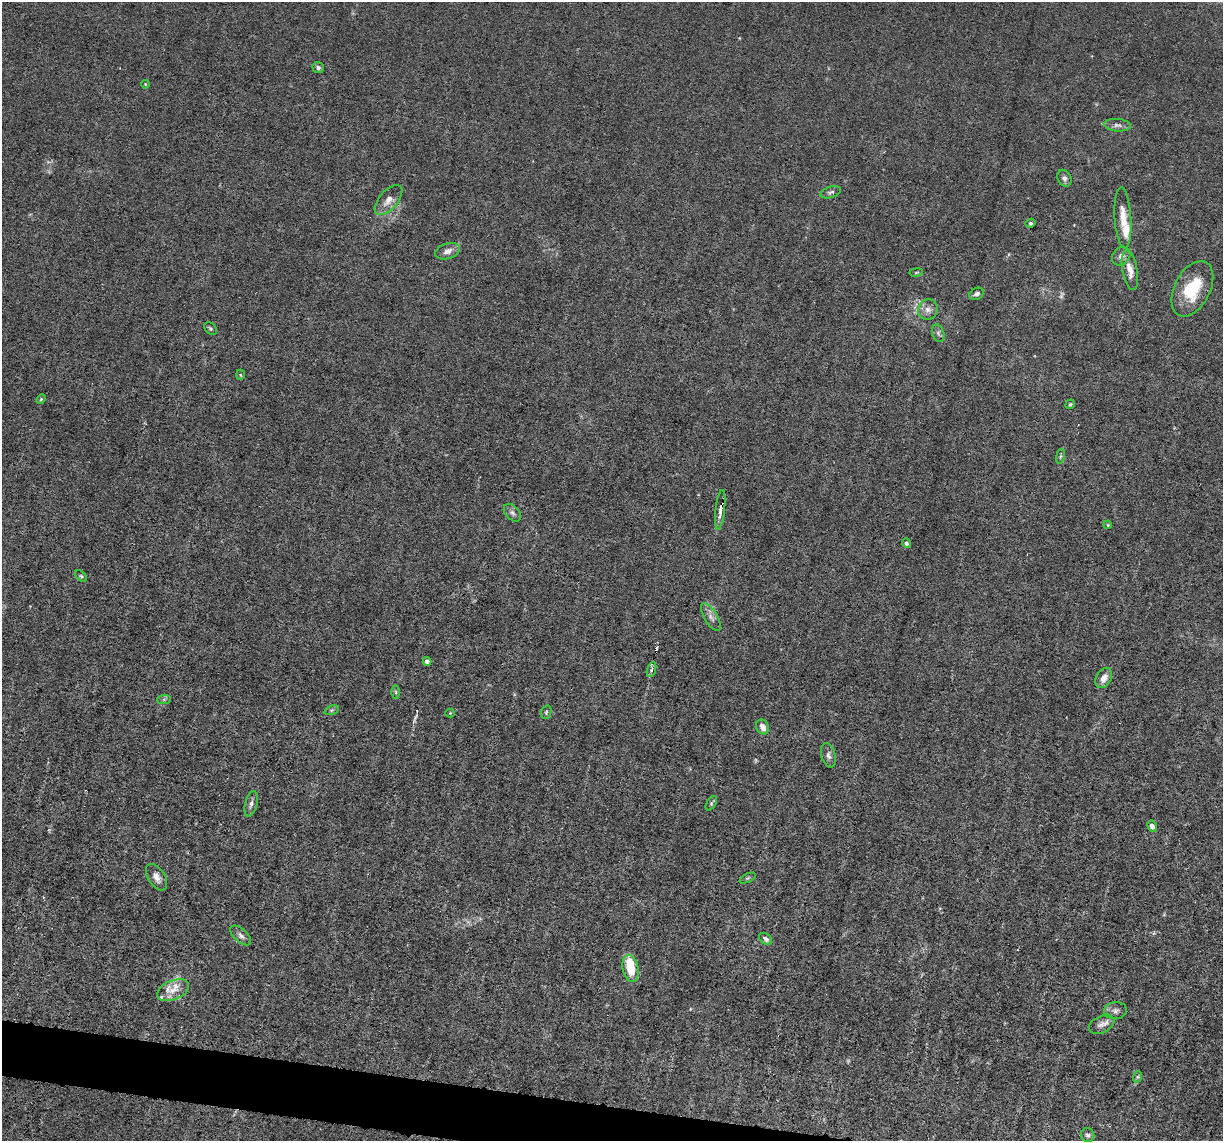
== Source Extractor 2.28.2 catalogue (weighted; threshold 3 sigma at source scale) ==
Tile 6 of 4 x 4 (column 2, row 2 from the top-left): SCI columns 1222-2442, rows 2514-3652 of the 4883 x 4908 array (HDU 1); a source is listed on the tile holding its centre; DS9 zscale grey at full resolution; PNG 1225 x 1143 px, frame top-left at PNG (2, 2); each listed source drawn as its Kron ellipse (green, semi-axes under 4 px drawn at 4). Shown black and unused: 3% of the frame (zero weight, under 3 of 6 exposures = <1% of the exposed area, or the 3 px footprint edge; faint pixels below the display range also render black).
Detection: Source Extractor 2.28.2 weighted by HDU 2 'WHT'; one run over the whole footprint, this tile lists its part. Background 0.0122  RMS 0.0026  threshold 0.0108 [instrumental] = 3 sigma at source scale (4.09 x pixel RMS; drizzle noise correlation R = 1.36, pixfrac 0.8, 0.05/0.05 arcsec/px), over >= 5 px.
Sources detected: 57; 2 too faint to see at this stretch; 1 inside a brighter object's white glare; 1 cosmic-ray / hot-pixel residue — neither listed nor drawn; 3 inside a brighter listed object's ellipse — not listed separately; the other 50 listed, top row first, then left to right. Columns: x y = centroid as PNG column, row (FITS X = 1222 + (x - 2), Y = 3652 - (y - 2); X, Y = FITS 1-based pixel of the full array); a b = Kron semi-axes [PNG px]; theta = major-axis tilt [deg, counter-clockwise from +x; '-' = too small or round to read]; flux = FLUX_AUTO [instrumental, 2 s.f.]
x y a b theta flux
318 68 6 5 - 0.5
145 84 4 3 - 0.21
1117 125 13 6 -5 1.1
1064 178 9 6 -65 0.81
831 192 10 5 16 0.72
388 200 18 9 49 2.5
1123 218 31 8 -86 3.9
1031 223 5 4 - 0.43
448 251 13 7 19 1.7
1121 256 10 8 47 1.5
1130 270 20 7 -79 3.1
916 272 7 3 9 0.29
1192 289 30 18 63 10
977 294 7 5 30 0.84
928 309 10 9 - 1.6
210 328 7 5 -45 0.44
938 333 9 5 -71 0.62
240 375 5 3 - 0.26
41 399 5 3 - 0.34
1070 404 5 4 - 0.34
1060 456 8 4 81 0.44
720 510 20 4 83 1.6
512 513 10 6 -48 0.9
1108 525 4 3 - 0.21
907 543 5 4 - 0.56
81 576 7 4 -44 0.37
711 617 16 6 -59 1.4
427 661 4 4 - 1
651 669 8 3 71 0.55
1104 678 11 7 60 2.1
396 692 7 4 -89 0.38
164 699 7 4 1 0.48
331 710 7 4 19 0.42
546 712 7 5 70 0.43
450 713 4 4 - 0.22
763 727 8 6 -65 2
828 755 12 7 -75 1
711 803 8 4 58 0.42
251 804 13 6 76 0.98
1152 826 6 5 - 1.2
157 877 15 8 -57 1.8
747 878 8 4 27 0.39
241 935 12 6 -43 1.1
766 939 7 5 -38 0.85
631 968 14 8 -76 5.6
173 990 17 9 23 3
1115 1011 11 8 5 1.1
1102 1024 14 8 26 1.5
1137 1077 6 4 70 0.35
1088 1135 7 6 - 0.62
Overlapping masked pixels (flux is a lower limit): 1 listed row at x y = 720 510